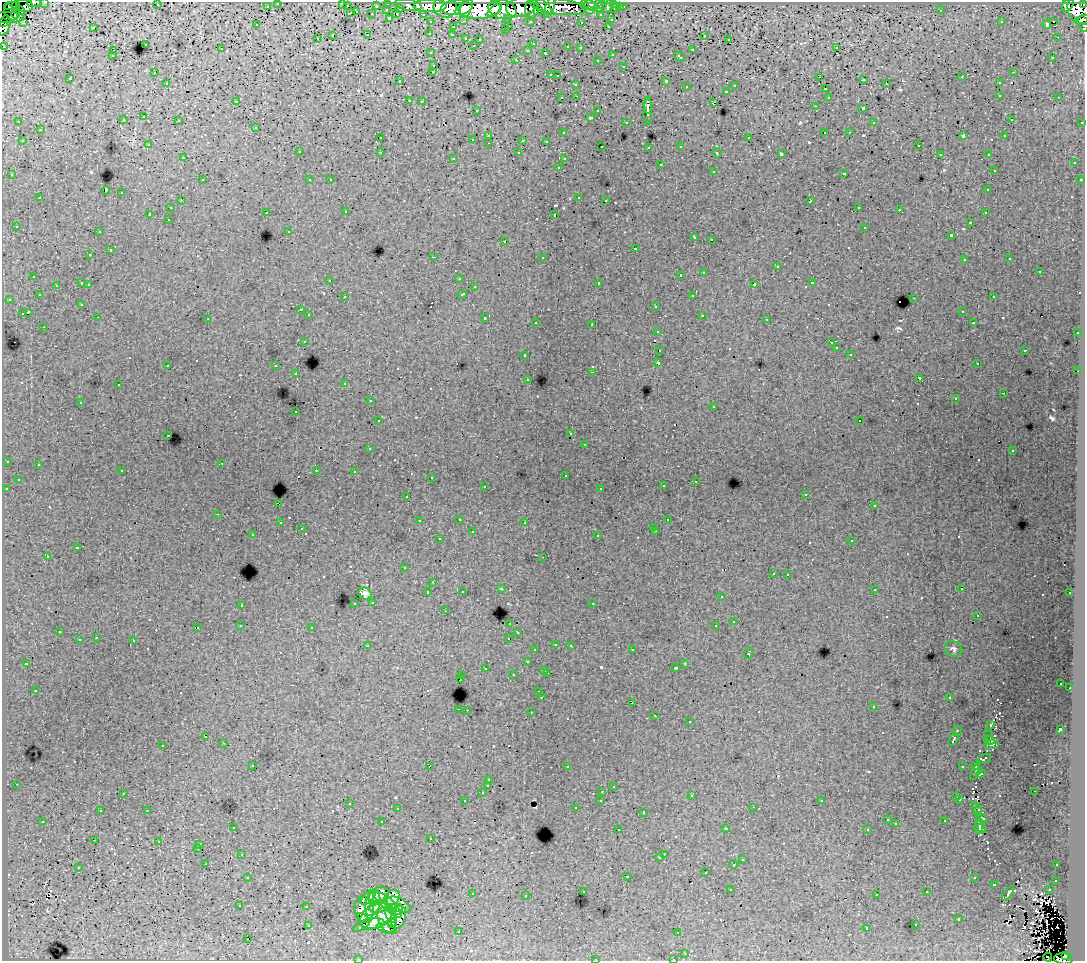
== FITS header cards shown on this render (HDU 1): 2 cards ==
NAXIS1  =                 1083
NAXIS2  =                  959

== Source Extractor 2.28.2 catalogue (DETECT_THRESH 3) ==
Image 1083 x 959 px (HDU 1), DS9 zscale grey, 1 PNG px = 1 image px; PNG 1087 x 963 px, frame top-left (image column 1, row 959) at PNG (2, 2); each listed source drawn as its Kron ellipse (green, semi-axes under 4 px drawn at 4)
Background 138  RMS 1.1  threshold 3.16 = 3 sigma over >= 5 px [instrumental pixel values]
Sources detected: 704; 1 with non-positive FLUX_AUTO (blend fragments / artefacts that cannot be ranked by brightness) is neither listed nor drawn; of the other 703, the 500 brightest by FLUX_AUTO listed and drawn (203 fainter detections omitted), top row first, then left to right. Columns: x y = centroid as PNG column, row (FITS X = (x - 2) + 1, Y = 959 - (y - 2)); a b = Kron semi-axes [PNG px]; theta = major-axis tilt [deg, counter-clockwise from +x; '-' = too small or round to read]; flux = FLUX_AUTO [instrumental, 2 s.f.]
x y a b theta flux
45 2 3 2 - 3600
34 3 7 4 3 24000
278 3 3 3 - 3600
342 3 3 3 - 1500
388 4 3 3 - 10000
603 4 3 3 - 3200
614 4 3 3 - 9700
1084 4 3 2 - 11000
157 5 3 2 - 200
408 5 13 5 -10 32000
584 5 4 4 - 21000
1068 5 7 5 52 120000
11 6 7 3 0 28000
16 6 4 4 - 25000
24 6 8 6 -12 21000
267 6 3 3 - 2100
347 6 3 3 - 1300
376 6 3 2 - 2200
430 6 16 6 0 280000
445 6 12 11 - 210000
558 6 28 8 -8 180000
591 6 7 4 -25 14000
599 6 7 4 86 15000
608 6 8 4 57 14000
520 7 14 9 8 350000
544 7 9 5 -43 130000
550 7 11 3 71 95000
620 7 3 3 - 2100
623 7 3 3 - 3300
400 8 3 3 - 2000
457 8 16 7 4 360000
466 8 11 5 65 180000
480 8 21 10 3 670000
502 9 14 9 -17 640000
532 9 9 7 85 220000
615 9 3 3 - 10000
20 10 5 4 - 31000
387 10 3 2 - 620
494 10 8 3 41 150000
941 10 3 2 - 230
538 11 5 4 - 77000
590 11 3 3 - 1300
1079 11 15 11 -62 270000
11 12 9 5 -55 30000
357 12 3 2 - 680
16 13 5 2 - 21000
351 13 3 3 - 1300
372 14 3 3 - 2200
397 14 3 3 - 490
423 14 3 2 - 3700
601 15 3 3 - 2700
7 17 16 5 0 65000
390 18 3 3 - 2300
508 18 3 3 - 1700
1083 19 7 3 19 33000
611 20 3 3 - 660
464 21 3 2 - 720
530 21 3 3 - 2500
1054 21 3 3 - 2800
2 22 3 2 - 36000
431 22 3 3 - 2800
581 22 3 3 - 290
1001 22 3 3 - 230
23 23 3 3 - 350
1047 24 5 4 - 950
1083 24 8 5 -80 25000
4 25 10 6 72 77000
257 25 3 2 - 180
509 26 3 2 - 640
608 26 3 3 - 820
93 27 3 3 - 1200
453 27 3 3 - 610
505 30 3 3 - 430
430 33 3 3 - 400
368 35 3 3 - 900
452 35 3 3 - 420
704 35 3 3 - 540
332 36 3 3 - 1500
1057 37 2 2 - 260
466 38 3 3 - 720
317 39 3 3 - 390
729 39 3 3 - 290
480 40 3 3 - 320
145 44 3 3 - 780
533 44 3 3 - 210
473 45 3 3 - 310
3 46 3 3 - 1900
568 47 3 3 - 880
580 48 3 3 - 450
836 48 3 2 - 630
221 49 3 3 - 290
528 50 3 3 - 380
692 50 3 3 - 770
113 51 3 3 - 440
431 53 3 3 - 450
546 53 4 3 - 940
612 54 3 3 - 540
112 56 3 3 - 290
680 57 6 3 -43 790
1053 57 3 3 - 460
516 59 3 2 - 1000
597 60 3 3 - 390
434 65 3 3 - 680
624 66 3 3 - 620
433 71 3 3 - 560
1013 72 3 2 - 610
154 73 3 2 - 310
550 75 3 2 - 810
557 76 3 3 - 250
820 77 2 2 - 280
962 77 3 2 - 190
70 79 3 3 - 300
864 80 3 3 - 460
400 81 3 3 - 280
666 81 4 3 - 2100
167 83 3 3 - 360
886 83 3 2 - 230
999 83 3 3 - 540
576 84 3 3 - 570
735 86 3 3 - 560
686 87 3 3 - 460
825 89 3 3 - 590
726 91 3 3 - 830
1000 95 3 3 - 580
577 96 3 2 - 460
828 97 3 3 - 450
1059 97 3 2 - 410
562 98 3 3 - 450
409 100 3 3 - 430
236 101 3 3 - 260
422 101 3 3 - 380
713 102 4 2 - 850
648 105 8 4 -88 5100
815 106 3 2 - 280
863 108 3 3 - 2000
476 110 3 3 - 300
598 111 3 3 - 550
648 112 14 3 88 3400
144 117 3 3 - 510
590 117 3 3 - 1900
1011 119 3 3 - 310
123 120 3 3 - 580
179 120 3 2 - 390
19 122 3 3 - 340
626 122 3 3 - 300
874 122 3 3 - 230
1082 122 3 3 - 1300
256 127 3 3 - 560
40 130 3 3 - 650
825 132 3 3 - 890
849 132 3 2 - 410
564 133 3 3 - 370
489 135 3 3 - 500
963 136 4 3 - 1100
1005 136 3 3 - 310
380 138 3 3 - 390
749 138 3 3 - 770
473 139 3 2 - 600
523 140 3 3 - 1400
22 141 3 2 - 530
546 141 3 3 - 380
489 143 3 2 - 520
149 145 3 2 - 250
602 146 3 3 - 290
681 146 3 3 - 500
918 146 3 3 - 360
649 147 3 3 - 380
299 152 3 3 - 640
380 152 3 3 - 620
519 153 3 3 - 430
717 153 4 3 - 420
781 154 4 3 - 3500
940 154 3 3 - 320
988 154 3 3 - 470
183 158 3 3 - 400
454 158 3 3 - 410
564 159 3 3 - 310
1074 163 3 3 - 570
660 165 3 3 - 820
559 167 3 2 - 390
994 170 3 3 - 320
713 171 3 3 - 680
844 173 3 3 - 880
12 175 3 3 - 480
202 180 3 2 - 520
310 180 3 3 - 430
330 180 3 2 - 200
1080 180 3 3 - 510
106 190 4 3 - 2600
988 190 3 3 - 500
122 193 3 3 - 840
579 197 3 3 - 790
40 198 3 3 - 790
181 200 3 2 - 340
606 200 3 2 - 240
810 201 4 3 - 1300
859 207 3 2 - 340
171 208 3 3 - 430
899 210 2 2 - 260
266 212 3 2 - 350
346 212 3 2 - 330
985 213 3 2 - 330
150 214 3 3 - 2200
554 215 3 3 - 1600
168 219 3 2 - 370
970 222 3 2 - 370
16 226 3 3 - 310
865 227 3 3 - 780
289 231 3 3 - 260
99 232 3 2 - 380
951 235 3 3 - 2000
694 238 3 3 - 520
711 239 3 2 - 250
504 241 3 3 - 1200
635 248 3 3 - 1100
110 250 3 3 - 1100
90 255 3 3 - 420
433 257 3 2 - 1900
542 257 3 3 - 630
1010 259 3 3 - 410
964 260 3 3 - 360
777 267 3 3 - 1100
704 272 3 3 - 960
1039 272 3 3 - 1300
680 275 3 2 - 6800
34 276 3 3 - 400
459 278 3 3 - 370
330 280 3 3 - 340
82 283 3 3 - 1100
599 283 3 3 - 3100
812 283 3 3 - 940
89 284 3 2 - 480
754 284 4 3 - 2100
56 285 3 3 - 410
474 287 3 3 - 410
462 294 5 3 - 990
39 295 3 3 - 280
693 295 3 2 - 430
345 297 3 3 - 340
993 297 3 3 - 420
914 298 3 2 - 740
9 299 3 2 - 410
82 304 3 3 - 250
656 306 3 3 - 760
300 310 3 3 - 370
962 311 3 3 - 340
28 312 4 3 - 2300
22 314 3 3 - 1400
309 315 3 3 - 600
702 315 3 3 - 570
98 317 3 2 - 470
485 318 3 3 - 860
208 319 3 2 - 190
767 320 3 2 - 410
536 322 3 3 - 300
974 323 3 3 - 340
592 324 3 3 - 1300
44 327 3 2 - 450
658 331 3 3 - 490
1077 333 3 2 - 480
304 341 3 3 - 1100
831 343 3 3 - 210
836 348 3 3 - 500
660 350 3 3 - 810
1025 350 3 3 - 880
850 354 3 3 - 320
525 355 3 3 - 590
658 363 4 3 - 2800
977 364 3 2 - 340
168 365 3 3 - 580
276 366 3 3 - 640
1078 371 2 2 - 410
593 372 3 2 - 870
296 374 3 3 - 280
919 378 4 3 - 2700
528 379 3 3 - 380
345 383 3 3 - 320
118 385 3 3 - 350
1003 393 2 2 - 290
955 399 3 3 - 260
370 401 3 2 - 400
80 402 3 2 - 370
714 406 3 3 - 390
296 412 3 2 - 240
378 421 3 3 - 350
860 421 3 3 - 180
571 434 3 3 - 320
168 435 3 2 - 550
585 444 3 2 - 360
370 449 3 2 - 210
1012 451 3 3 - 300
7 461 3 3 - 350
222 463 3 2 - 370
38 465 3 3 - 310
316 470 3 2 - 520
122 471 3 3 - 460
354 471 3 2 - 210
565 475 3 2 - 240
431 477 3 3 - 270
18 479 3 3 - 390
695 481 3 2 - 370
485 486 3 3 - 420
663 486 3 3 - 480
600 488 3 2 - 230
6 489 3 3 - 280
806 494 3 3 - 220
407 496 3 3 - 310
279 504 4 2 - 1200
874 506 3 3 - 300
218 514 3 2 - 520
459 519 3 3 - 520
667 520 3 3 - 290
419 521 3 3 - 250
525 522 3 3 - 280
280 523 3 3 - 450
654 527 3 3 - 300
301 529 3 3 - 280
656 531 3 2 - 510
472 532 3 3 - 1200
253 535 3 2 - 320
598 536 3 3 - 640
439 539 3 3 - 510
852 541 3 3 - 550
77 548 4 3 - 1400
47 556 3 2 - 1400
543 557 3 2 - 290
404 568 3 3 - 330
773 573 3 3 - 520
788 574 3 3 - 480
433 582 3 2 - 230
961 588 3 2 - 220
501 589 3 3 - 550
874 589 3 3 - 470
462 591 3 3 - 310
428 592 3 3 - 670
1070 593 3 3 - 510
365 594 7 5 -26 330
721 597 3 3 - 470
373 602 3 3 - 440
355 603 3 2 - 400
593 603 3 2 - 300
241 605 3 3 - 660
445 611 3 2 - 330
978 615 3 3 - 250
734 621 3 3 - 1700
510 623 3 3 - 470
240 626 3 3 - 220
716 626 3 3 - 1600
197 627 3 2 - 290
312 627 3 3 - 580
59 632 3 3 - 490
518 633 3 3 - 260
96 638 3 3 - 470
508 638 3 2 - 340
79 640 3 3 - 1100
134 641 3 3 - 1200
556 644 3 3 - 420
570 645 3 3 - 520
368 646 4 3 - 680
953 649 9 7 -31 250
535 650 3 3 - 460
632 650 3 2 - 470
748 653 6 3 70 1300
527 662 3 3 - 690
26 663 3 3 - 240
685 663 3 3 - 410
485 668 3 3 - 460
676 668 3 3 - 260
545 670 3 3 - 640
547 673 3 2 - 710
513 675 3 3 - 550
462 676 3 3 - 440
460 679 3 2 - 360
1061 683 3 3 - 280
1070 688 3 2 - 390
35 690 3 3 - 240
539 692 3 3 - 410
542 697 3 2 - 630
949 697 3 3 - 240
632 702 3 2 - 210
873 707 3 2 - 290
459 709 3 2 - 790
467 710 3 2 - 590
531 712 3 3 - 710
655 715 3 2 - 190
689 722 3 3 - 680
991 725 3 3 - 180
1060 729 4 3 - 3800
957 731 5 3 - 1600
988 736 5 3 - 190
206 737 3 2 - 210
954 739 7 3 60 2200
989 741 5 3 - 200
224 743 3 2 - 500
163 745 3 3 - 710
991 745 7 3 7 280
984 759 7 3 21 340
253 765 3 3 - 350
430 766 4 3 - 2600
963 766 4 3 - 1200
567 767 3 2 - 320
976 767 3 3 - 190
975 772 8 3 66 190
981 774 4 3 - 190
489 780 3 3 - 370
16 784 3 2 - 440
488 786 3 3 - 1800
613 786 3 3 - 390
602 791 3 2 - 500
1034 791 3 2 - 320
123 793 3 2 - 230
482 793 3 3 - 510
692 796 3 3 - 270
957 797 3 3 - 230
960 799 3 3 - 400
601 800 3 3 - 380
465 801 3 3 - 340
822 801 3 3 - 280
349 803 3 2 - 600
975 805 4 3 - 210
753 807 3 2 - 370
576 808 3 3 - 340
397 809 3 3 - 450
147 810 3 2 - 780
100 811 3 3 - 410
978 811 5 4 - 210
644 812 3 3 - 510
981 818 7 4 -38 340
887 820 3 3 - 260
43 821 3 3 - 390
945 821 3 3 - 570
382 822 3 3 - 1300
896 824 3 3 - 190
979 826 8 2 80 330
233 827 3 3 - 440
725 828 3 3 - 240
982 828 5 3 - 270
867 829 3 3 - 210
618 830 3 2 - 410
431 839 3 3 - 400
94 840 2 2 - 170
159 841 3 3 - 250
200 845 3 3 - 7000
198 848 3 3 - 250
242 854 3 2 - 440
664 854 2 2 - 350
660 858 3 3 - 420
742 860 3 3 - 580
206 864 2 2 - 360
734 865 3 3 - 1700
1057 865 3 3 - 480
78 868 3 3 - 800
706 872 3 3 - 790
627 876 3 3 - 1100
248 877 3 3 - 510
974 878 3 3 - 640
1056 880 3 3 - 460
994 884 3 3 - 1500
731 890 3 2 - 300
1049 890 3 3 - 600
583 891 3 3 - 350
927 892 3 3 - 380
1008 893 8 3 55 330
472 894 3 3 - 480
877 894 3 3 - 290
379 895 10 8 28 1200
526 896 3 2 - 320
368 897 9 5 44 1000
392 898 8 7 - 980
373 903 12 7 77 2800
387 904 19 5 -42 3600
240 905 3 3 - 320
399 905 13 6 -26 2200
306 907 3 3 - 760
378 907 10 6 8 2000
364 909 13 9 -81 4100
398 909 6 4 61 1600
391 914 10 5 -65 2100
376 916 17 11 30 4700
398 917 11 7 73 2600
363 918 6 4 -38 210
959 919 3 3 - 920
387 920 13 8 -68 3000
373 923 12 5 2 980
393 923 5 3 - 900
308 925 3 3 - 500
916 925 3 3 - 470
361 926 9 3 29 450
867 928 3 3 - 250
387 929 11 3 -16 190
459 931 3 3 - 190
678 932 3 2 - 190
248 939 3 3 - 860
685 953 3 2 - 480
1065 955 4 3 - 37000
1048 957 4 2 - 270
358 959 3 2 - 250
595 959 3 3 - 660
673 959 3 2 - 410
1063 959 9 5 -6 120000
At the frame edge (FLAGS 8, measured only in part): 15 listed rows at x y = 45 2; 34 3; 278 3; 342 3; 1084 4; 1079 11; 1083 19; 2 22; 1083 24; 3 46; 1048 957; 358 959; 595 959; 673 959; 1063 959
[203 fainter detections neither listed nor drawn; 1 non-positive-flux detection neither listed nor drawn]